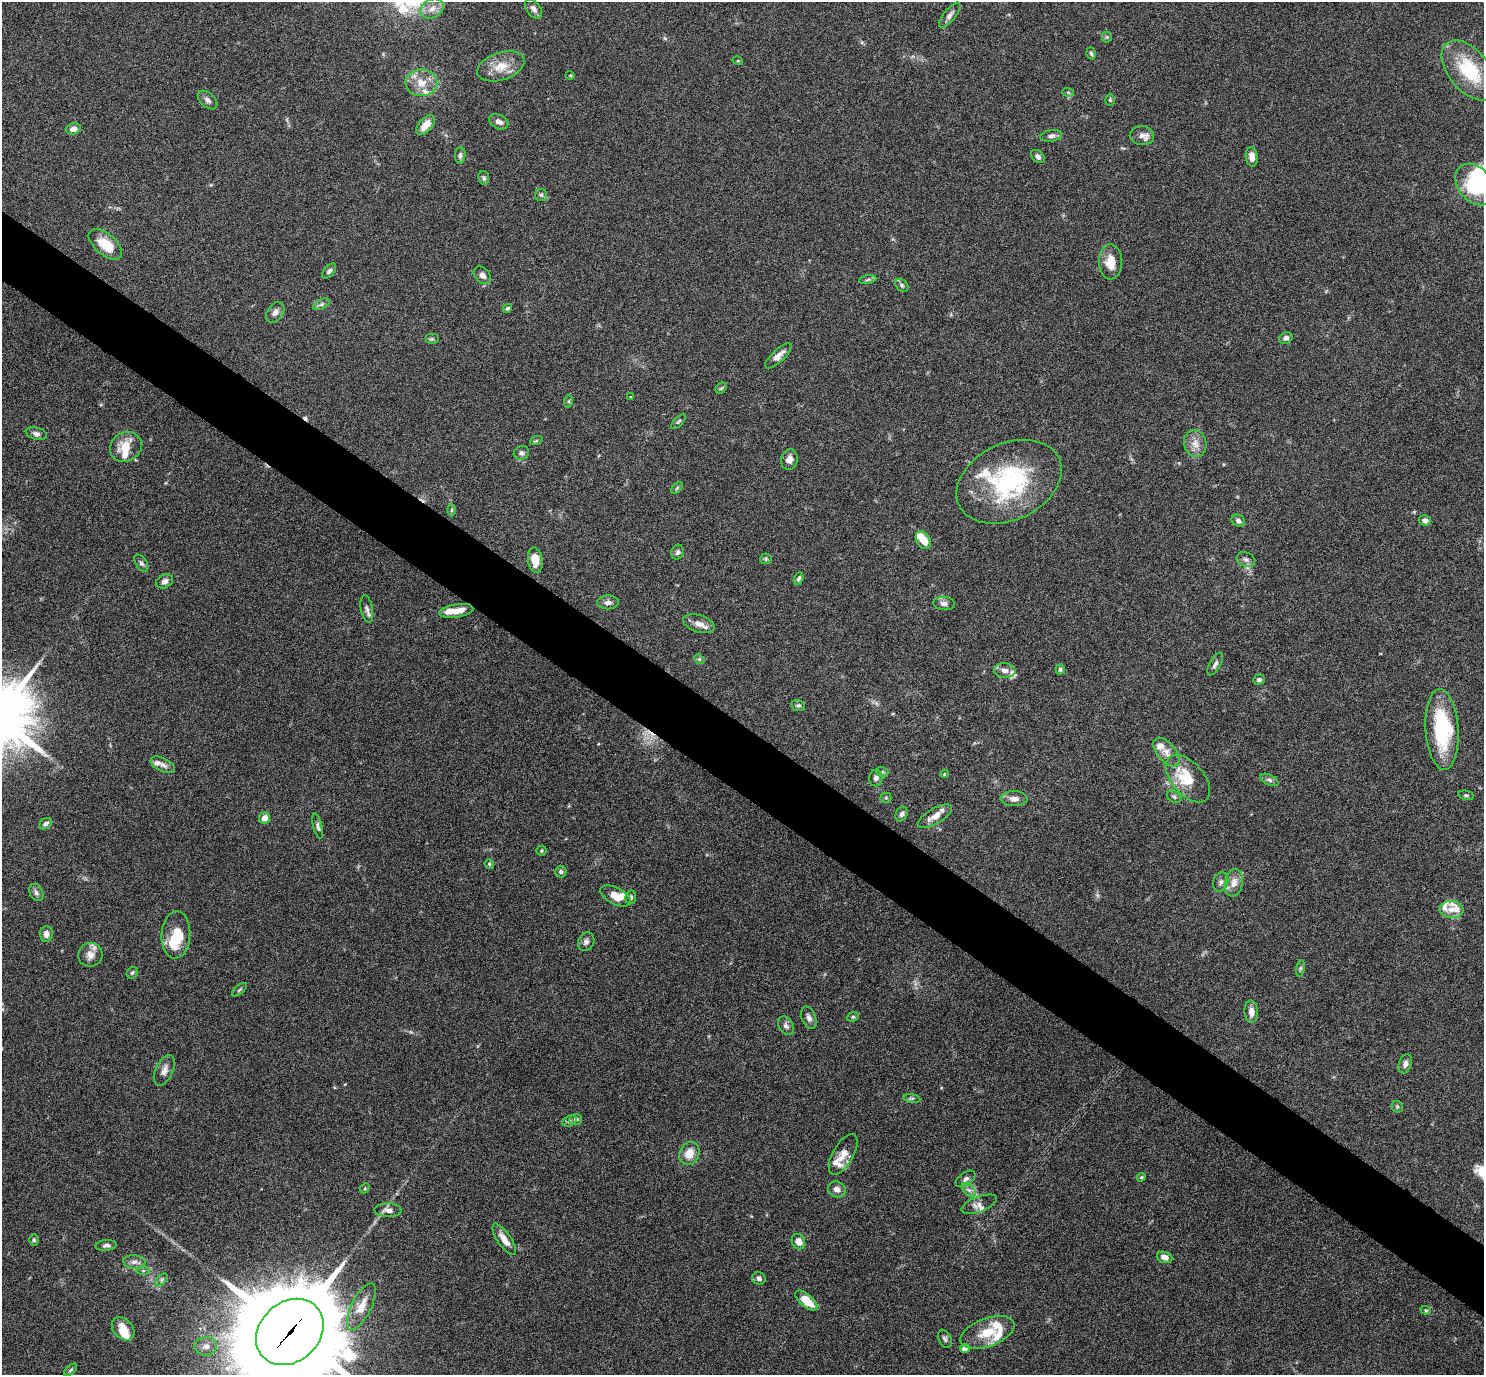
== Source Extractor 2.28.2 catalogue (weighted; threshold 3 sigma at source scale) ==
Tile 6 of 4 x 4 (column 2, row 2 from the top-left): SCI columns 1484-2965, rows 2897-4269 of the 5931 x 5935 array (HDU 1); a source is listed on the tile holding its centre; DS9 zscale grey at full resolution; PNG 1486 x 1377 px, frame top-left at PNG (2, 2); each listed source drawn as its Kron ellipse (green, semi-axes under 4 px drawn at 4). Shown black and unused: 5% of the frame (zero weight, under 4 of 8 exposures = <1% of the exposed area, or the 3 px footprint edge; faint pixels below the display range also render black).
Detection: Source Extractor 2.28.2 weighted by HDU 2 'WHT'; one run over the whole footprint, this tile lists its part. Background 0.0857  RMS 0.004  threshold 0.0165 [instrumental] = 3 sigma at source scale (4.09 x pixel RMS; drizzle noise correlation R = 1.36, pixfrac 0.8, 0.05/0.05 arcsec/px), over >= 5 px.
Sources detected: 169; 1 too faint to see at this stretch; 2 inside a brighter object's white glare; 2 cosmic-ray / hot-pixel residue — neither listed nor drawn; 23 inside a brighter listed object's ellipse — not listed separately; the other 141 listed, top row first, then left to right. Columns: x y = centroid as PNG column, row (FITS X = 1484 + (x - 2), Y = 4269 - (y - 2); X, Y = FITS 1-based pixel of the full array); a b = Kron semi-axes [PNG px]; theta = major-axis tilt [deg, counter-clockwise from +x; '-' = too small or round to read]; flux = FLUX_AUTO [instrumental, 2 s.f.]
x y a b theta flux
432 8 12 9 28 3.2
533 9 11 7 -53 1.6
950 15 15 6 51 1.8
1107 37 5 5 - 0.51
1091 53 6 4 -71 0.66
738 61 5 3 - 0.31
501 66 24 13 18 6.7
1469 70 35 20 -50 21
570 75 4 4 - 0.34
421 83 16 13 -1 5.6
1068 92 6 3 -19 0.44
208 100 11 7 -43 1.4
1110 100 6 5 - 0.54
499 122 10 7 -29 1.7
426 125 12 6 47 4
73 129 7 5 16 2.1
1051 136 11 6 10 1.3
1142 136 12 9 -2 2.4
460 155 8 5 86 0.97
1038 157 8 5 -41 1.2
1252 157 10 6 -82 2.4
484 178 7 5 -80 0.88
1475 184 23 16 -50 25
541 195 6 6 - 0.79
105 244 20 10 -40 9.3
1110 262 17 11 -90 6
329 271 9 5 49 0.95
482 275 10 7 -45 1.9
868 280 9 4 10 0.8
902 285 7 5 -46 0.77
322 304 9 5 27 0.94
507 308 5 4 - 0.69
275 312 11 7 54 1.9
1286 338 7 5 27 1.3
432 339 7 5 0 0.65
778 356 17 6 43 2.7
721 388 6 5 - 0.55
630 397 3 2 - 0.27
569 401 6 4 71 0.56
678 422 9 4 45 0.63
36 434 11 6 -15 1.4
536 441 6 4 19 0.48
1195 444 14 11 -77 3.4
126 447 16 14 31 7
521 453 8 6 18 1.1
789 459 10 8 78 2.6
1009 482 55 38 25 45
677 488 7 4 46 0.58
452 510 6 4 88 0.49
1425 520 6 5 - 1.4
1238 521 7 5 -33 1.3
923 540 9 6 -60 4.8
677 552 7 6 - 0.86
766 559 6 5 - 0.58
1246 559 9 7 -22 1.4
535 560 13 7 -83 5.1
141 563 9 5 -56 0.91
799 579 6 4 69 0.94
165 581 9 6 29 1.6
608 602 11 7 2 1.5
944 603 11 6 -5 1.5
367 609 13 6 -79 1.5
456 611 17 6 9 4.4
699 624 16 8 -17 2.9
699 659 5 4 - 0.5
1215 664 13 5 61 1.3
1060 669 5 4 - 0.74
1005 670 11 7 -7 2.1
1259 680 6 5 - 0.94
798 705 7 5 -19 0.74
1442 729 41 16 -86 32
1166 752 17 9 -50 3.2
163 765 13 6 -25 1.7
882 772 6 5 - 0.57
944 774 4 3 - 0.3
876 778 8 7 - 1.4
1188 779 28 16 -49 13
1269 780 10 5 -25 1
1466 795 8 4 -13 0.66
1174 797 7 5 -30 0.81
886 798 5 5 - 0.52
1014 799 13 7 0 2.3
901 814 8 6 66 1.1
935 816 19 7 30 3.7
264 818 6 5 - 3.2
46 824 7 5 35 1.1
318 826 13 4 -76 1
541 851 5 5 - 0.52
489 864 5 4 - 0.43
561 872 6 5 - 0.82
1221 882 10 7 68 1.4
1234 883 14 9 80 3.3
36 893 9 6 -61 1.2
615 896 16 8 -28 5.3
631 897 7 5 80 0.76
1451 910 12 8 -3 2.9
46 934 7 6 - 2.1
176 935 24 14 87 11
586 942 10 8 63 1.4
90 955 12 12 - 2.9
1300 968 8 4 81 0.59
132 973 6 5 - 0.7
239 990 9 3 40 0.6
1251 1012 11 7 -88 2.7
853 1017 6 4 19 0.54
809 1018 12 7 -69 1.6
786 1026 10 7 -58 1.3
1405 1064 10 6 71 1.5
164 1070 16 8 65 2.5
912 1098 8 4 -8 0.74
1397 1107 6 5 - 0.57
576 1119 6 5 - 0.86
569 1121 7 5 28 0.78
689 1153 12 10 60 4.7
843 1154 22 10 60 4.4
1141 1177 4 3 - 0.44
966 1179 11 6 37 1.2
365 1188 5 4 - 0.45
837 1189 9 7 -25 1.8
969 1190 8 5 -44 1.4
979 1204 19 7 21 2.2
388 1210 14 7 -2 2.2
504 1239 18 7 -56 3.7
34 1240 5 4 - 0.54
798 1242 8 6 -66 3.1
106 1245 11 5 5 1.1
1165 1257 8 5 -19 2.1
134 1262 11 6 -5 1.7
143 1271 6 4 0 0.57
759 1278 7 6 - 1.3
162 1280 7 4 45 0.83
806 1301 13 6 -41 7.2
361 1307 26 10 64 5.6
1426 1310 5 4 - 0.46
123 1329 13 9 -48 4.5
290 1332 37 29 43 8200
987 1332 28 14 20 9.4
945 1339 9 6 -65 1
206 1346 11 9 3 2.3
965 1348 5 4 - 4.6
70 1370 8 3 42 0.51
Overlapping masked pixels (flux is a lower limit): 1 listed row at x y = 290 1332
Isophote crosses this tile's border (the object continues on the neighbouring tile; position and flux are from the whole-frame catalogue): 2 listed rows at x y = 1475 184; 290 1332